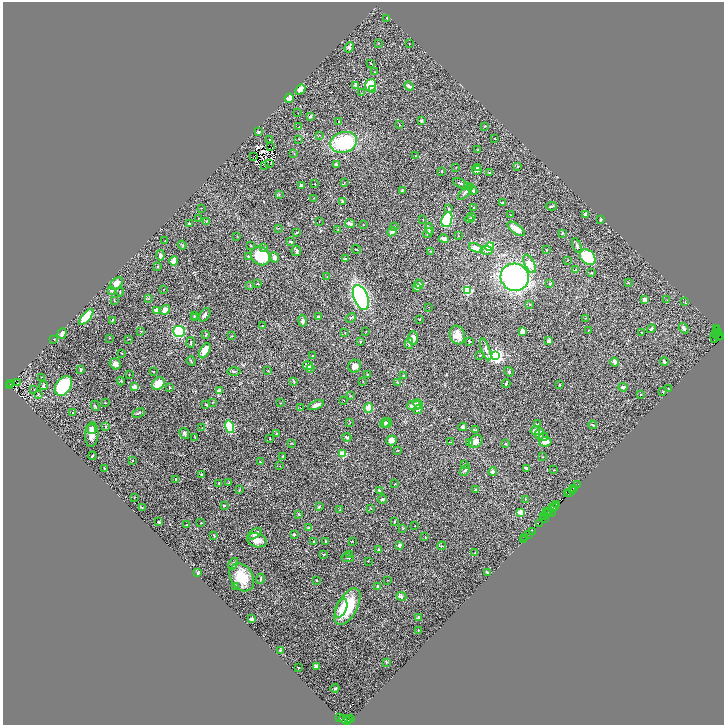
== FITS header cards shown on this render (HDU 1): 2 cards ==
NAXIS1  =                 1443
NAXIS2  =                 1446

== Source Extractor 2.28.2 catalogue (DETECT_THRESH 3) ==
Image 1443 x 1446 px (HDU 1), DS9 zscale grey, zoomed out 1/2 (1 PNG px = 2 x 2 image px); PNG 726 x 727 px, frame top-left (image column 2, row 1446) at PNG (3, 2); each listed source drawn as its Kron ellipse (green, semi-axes under 4 px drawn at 4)
Background 1.38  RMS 0.032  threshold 0.0972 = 3 sigma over >= 5 px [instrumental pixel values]
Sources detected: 417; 65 cannot appear on this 1/2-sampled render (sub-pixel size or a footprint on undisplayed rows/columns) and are neither listed nor drawn; the other 352 listed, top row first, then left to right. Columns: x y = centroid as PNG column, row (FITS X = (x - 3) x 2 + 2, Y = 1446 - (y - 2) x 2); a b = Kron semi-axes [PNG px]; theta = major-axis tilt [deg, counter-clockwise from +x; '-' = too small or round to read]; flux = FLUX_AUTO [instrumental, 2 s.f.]
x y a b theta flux
387 18 2 2 - 3.3
379 43 2 1 - 1.7
409 44 2 1 - 1.5
349 47 5 4 - 9.6
371 64 3 2 - 2.4
374 72 3 2 - 3.9
356 85 3 3 - 24
371 85 6 5 - 130
409 86 5 3 - 19
300 89 5 4 - 42
373 89 3 2 - 35
361 93 3 2 - 2.4
289 98 5 3 - 37
298 113 2 1 - 1.4
310 117 3 2 - 11
421 120 4 3 - 11
339 122 2 2 - 6.7
399 125 2 2 - 3
484 126 3 2 - 3.7
299 127 3 2 - 2.1
258 132 3 2 - 5.8
319 135 2 2 - 2.1
299 139 3 2 - 2.4
495 139 2 1 - 2.1
270 140 2 1 - 2.8
344 142 13 10 17 380
271 147 3 1 - 3.4
478 150 3 2 - 4
294 153 2 2 - 2.6
416 156 3 2 - 7.4
254 157 2 1 - 1
270 164 2 1 - 2.1
336 164 2 2 - 42
265 166 3 1 - 2
456 167 3 2 - 2.3
477 167 3 3 - 9
517 167 3 2 - 3.5
477 170 5 3 - 30
442 171 2 1 - 3
489 173 4 2 - 7.5
344 182 3 2 - 2.9
460 183 8 2 -25 6.5
315 184 2 1 - 2.6
301 185 4 3 - 13
467 187 3 2 - 4.5
402 190 3 2 - 3.1
473 190 5 3 - 11
465 192 10 3 48 21
279 194 3 2 - 4.1
314 198 2 2 - 2.7
342 201 2 2 - 7.8
503 203 3 3 - 11
551 206 6 2 6 6.6
473 207 2 2 - 3
202 208 2 1 - 1.9
449 209 3 2 - 5
586 214 3 3 - 17
511 215 2 2 - 2.9
471 216 3 2 - 3.7
199 218 2 2 - 2.1
470 219 5 3 - 16
423 220 2 2 - 2.2
447 220 8 5 70 480
600 220 3 2 - 9.2
206 221 3 3 - 4.6
319 221 2 1 - 2.7
189 224 3 2 - 6.8
350 224 5 3 - 24
363 224 2 1 - 1.8
394 227 3 3 - 5
278 228 3 2 - 2.3
338 229 2 2 - 2.8
429 229 6 3 -73 14
516 229 10 5 -36 68
297 232 3 2 - 3.6
392 232 5 3 - 31
428 233 5 3 - 8.7
562 233 3 2 - 4.5
237 236 3 2 - 2.2
458 236 2 1 - 2.1
444 239 5 3 - 22
165 241 2 2 - 2.5
290 242 4 3 - 8
182 245 4 2 - 4
251 245 2 2 - 3.5
577 245 8 3 -68 13
489 246 4 4 - 160
264 248 4 3 - 8
476 248 7 4 -22 47
356 249 5 1 - 5
486 250 6 4 -9 21
546 250 2 2 - 5.1
296 251 5 5 - 13
431 251 3 2 - 5.8
161 255 5 4 - 17
248 256 2 2 - 5.4
260 256 10 8 -41 180
274 257 5 4 - 20
588 257 9 6 -45 400
345 259 3 2 - 6.5
568 260 2 2 - 2.2
174 261 4 3 - 69
530 264 10 5 -61 49
158 266 2 2 - 5.9
576 269 4 3 - 6.5
591 273 4 2 - 4.6
327 277 3 2 - 2.5
515 277 14 13 - 1400
116 283 7 5 42 38
550 283 2 2 - 6.8
628 283 3 2 - 3
257 284 3 2 - 4.5
419 284 5 4 - 19
250 285 4 2 - 4.1
417 288 4 3 - 20
164 289 2 1 - 2.2
112 290 3 3 - 14
467 291 3 3 - 490
120 292 4 2 - 4.3
361 297 13 7 -70 1000
148 299 3 2 - 2.3
114 300 3 2 - 4
645 300 4 4 - 32
667 300 2 1 - 1.7
685 302 4 2 - 3
530 304 3 2 - 4.1
429 307 2 2 - 2.2
156 310 3 3 - 31
165 310 5 4 - 43
205 315 7 4 57 17
194 316 3 2 - 2.7
86 317 10 4 49 230
318 317 4 2 - 7.3
195 318 3 2 - 2.3
351 318 5 3 - 6.4
585 318 3 2 - 2
420 319 2 2 - 4
112 320 4 2 - 5.3
302 321 5 4 - 12
262 326 2 2 - 2.1
684 328 6 4 -53 10
717 328 2 1 - 180
651 329 4 3 - 11
588 330 2 1 - 1.8
717 330 3 1 - 230
141 331 2 2 - 3.6
179 331 6 5 - 260
366 331 2 1 - 2.3
523 331 4 3 - 40
641 332 2 1 - 1.7
718 332 2 1 - 100
62 333 5 3 - 22
345 333 2 1 - 2.4
716 334 2 2 - 1400
206 335 4 2 - 4.2
457 335 9 7 -71 64
232 336 2 2 - 3.5
718 336 3 2 - 190
721 336 2 2 - 210
715 337 5 2 - 430
110 338 2 2 - 1.9
413 338 7 5 89 36
54 339 2 2 - 4
129 339 2 2 - 2.8
469 341 4 2 - 3.9
549 341 3 3 - 27
191 342 5 3 - 7
360 342 3 2 - 3.8
409 343 5 4 - 13
486 349 11 4 -70 24
205 351 8 4 60 49
121 353 2 1 - 2.5
312 355 2 2 - 5
480 355 3 2 - 2.7
495 355 3 3 - 2600
191 361 5 2 - 5.2
614 362 5 3 - 20
664 362 4 3 - 12
115 364 6 5 - 25
308 366 5 3 - 30
355 366 7 6 - 33
81 369 3 2 - 10
310 369 4 3 - 7
153 371 3 2 - 3.2
234 371 6 2 0 5.4
268 371 2 2 - 6.7
509 372 5 3 - 7
129 374 2 1 - 3.3
368 375 3 2 - 5.5
403 375 2 2 - 2.6
42 377 2 1 - 1.5
121 381 4 3 - 5.7
294 381 3 2 - 6.3
363 382 2 2 - 3.5
398 382 4 3 - 5.9
10 383 3 2 - 490
17 383 2 1 - 7.4
158 383 7 5 44 82
506 384 4 2 - 7.1
9 385 2 1 - 380
560 385 2 2 - 3.8
44 386 4 3 - 10
63 386 11 7 55 450
134 387 3 3 - 51
623 387 4 3 - 11
169 388 3 2 - 5.7
34 389 2 2 - 2.3
669 389 3 2 - 3
219 391 4 3 - 19
663 392 2 2 - 4
38 394 3 2 - 3.2
641 395 2 2 - 2.8
350 396 3 2 - 3.4
344 400 2 1 - 1.2
212 402 3 2 - 5.1
105 403 3 2 - 2.7
281 403 2 2 - 3.2
418 404 5 4 - 11
206 405 2 2 - 7.7
316 405 8 3 21 27
414 405 7 5 6 42
95 406 5 2 - 6.3
300 407 2 2 - 1.8
369 408 5 4 - 58
418 409 5 3 - 21
72 413 3 2 - 6
138 413 6 3 27 8.2
350 422 3 2 - 3.4
385 423 5 4 - 12
387 423 5 3 - 7.2
537 424 3 2 - 3.6
593 425 4 2 - 5.2
106 426 2 2 - 6.6
229 427 6 3 -75 310
463 427 4 3 - 12
202 428 2 2 - 2.4
92 429 5 4 - 38
475 430 3 2 - 5.1
535 431 5 4 - 48
184 433 6 4 -62 13
276 434 3 2 - 2.4
540 434 5 4 - 25
92 435 12 6 86 42
195 437 3 2 - 2.7
347 437 4 3 - 12
543 437 4 4 - 9.4
270 439 2 2 - 3.1
391 440 5 5 - 37
476 441 7 6 - 34
451 442 2 2 - 2.4
545 442 6 5 - 31
292 443 2 2 - 3.7
469 443 4 3 - 6.6
506 444 2 2 - 6.2
398 450 2 1 - 5
342 453 3 3 - 280
92 456 4 2 - 3.3
282 456 3 2 - 2.7
543 457 2 2 - 2.1
133 460 2 2 - 3.4
260 462 3 2 - 3.3
464 464 3 3 - 3.7
280 466 2 2 - 1.8
526 468 4 3 - 8
104 469 3 2 - 2.7
465 470 6 3 52 7.9
554 470 2 1 - 4
493 472 4 3 - 15
201 474 3 2 - 5
176 479 3 2 - 6.1
219 483 2 2 - 3.3
229 483 4 3 - 5.2
395 484 2 2 - 3.1
578 484 2 1 - 170
573 488 3 1 - 270
239 490 3 2 - 3
475 490 3 2 - 3.2
572 490 2 1 - 78
380 491 3 2 - 4.7
570 492 3 2 - 180
567 494 3 1 - 99
134 497 2 1 - 3.1
382 499 5 3 - 7.2
525 499 3 2 - 3.3
556 504 3 2 - 270
224 505 3 3 - 6.3
319 506 4 2 - 6
554 506 3 3 - 430
142 508 4 3 - 3.6
552 508 4 3 - 56
371 509 3 2 - 2.2
340 510 3 3 - 7.2
547 511 3 1 - 230
521 512 3 2 - 180
551 512 3 2 - 200
549 513 2 1 - 340
299 514 3 2 - 4.4
547 514 3 2 - 170
543 516 2 1 - 84
545 518 3 2 - 170
395 521 3 2 - 5
159 522 3 2 - 6.1
201 523 3 2 - 4
539 524 3 1 - 94
187 525 2 2 - 6.9
415 526 2 2 - 1.8
309 527 4 4 - 7.5
403 528 3 2 - 3.1
532 531 3 1 - 79
255 534 8 4 34 19
294 534 2 2 - 26
529 535 4 2 - 230
214 536 4 2 - 4.2
425 537 2 2 - 2.9
525 538 2 1 - 26
257 540 10 6 -16 52
524 540 2 1 - 120
325 541 4 2 - 5.9
352 541 2 2 - 2.9
314 542 2 2 - 7.5
399 545 4 3 - 13
442 546 4 3 - 6.2
379 549 4 2 - 6.7
475 553 2 1 - 1.8
324 554 3 2 - 3.7
350 554 3 2 - 4.7
348 558 6 3 -10 9.6
368 561 2 2 - 2.7
233 564 6 4 56 11
198 572 3 2 - 12
487 572 3 2 - 6.5
242 577 15 11 -57 150
260 579 5 3 - 9.1
316 580 3 2 - 4.5
387 580 3 1 - 2.1
378 586 3 3 - 6.7
235 587 3 2 - 3
401 596 5 3 - 18
347 606 20 10 61 250
341 608 10 5 67 43
418 618 4 3 - 11
252 619 4 2 - 21
418 631 2 2 - 2.2
280 651 3 3 - 6.7
386 662 4 2 - 3.3
316 666 4 2 - 9.8
298 668 2 2 - 3.2
335 688 4 3 - 7
340 718 2 1 - 130
351 719 2 1 - 42
345 720 6 3 -32 1700
348 720 2 1 - 330
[65 sub-pixel or undisplayed-footprint detections neither listed nor drawn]